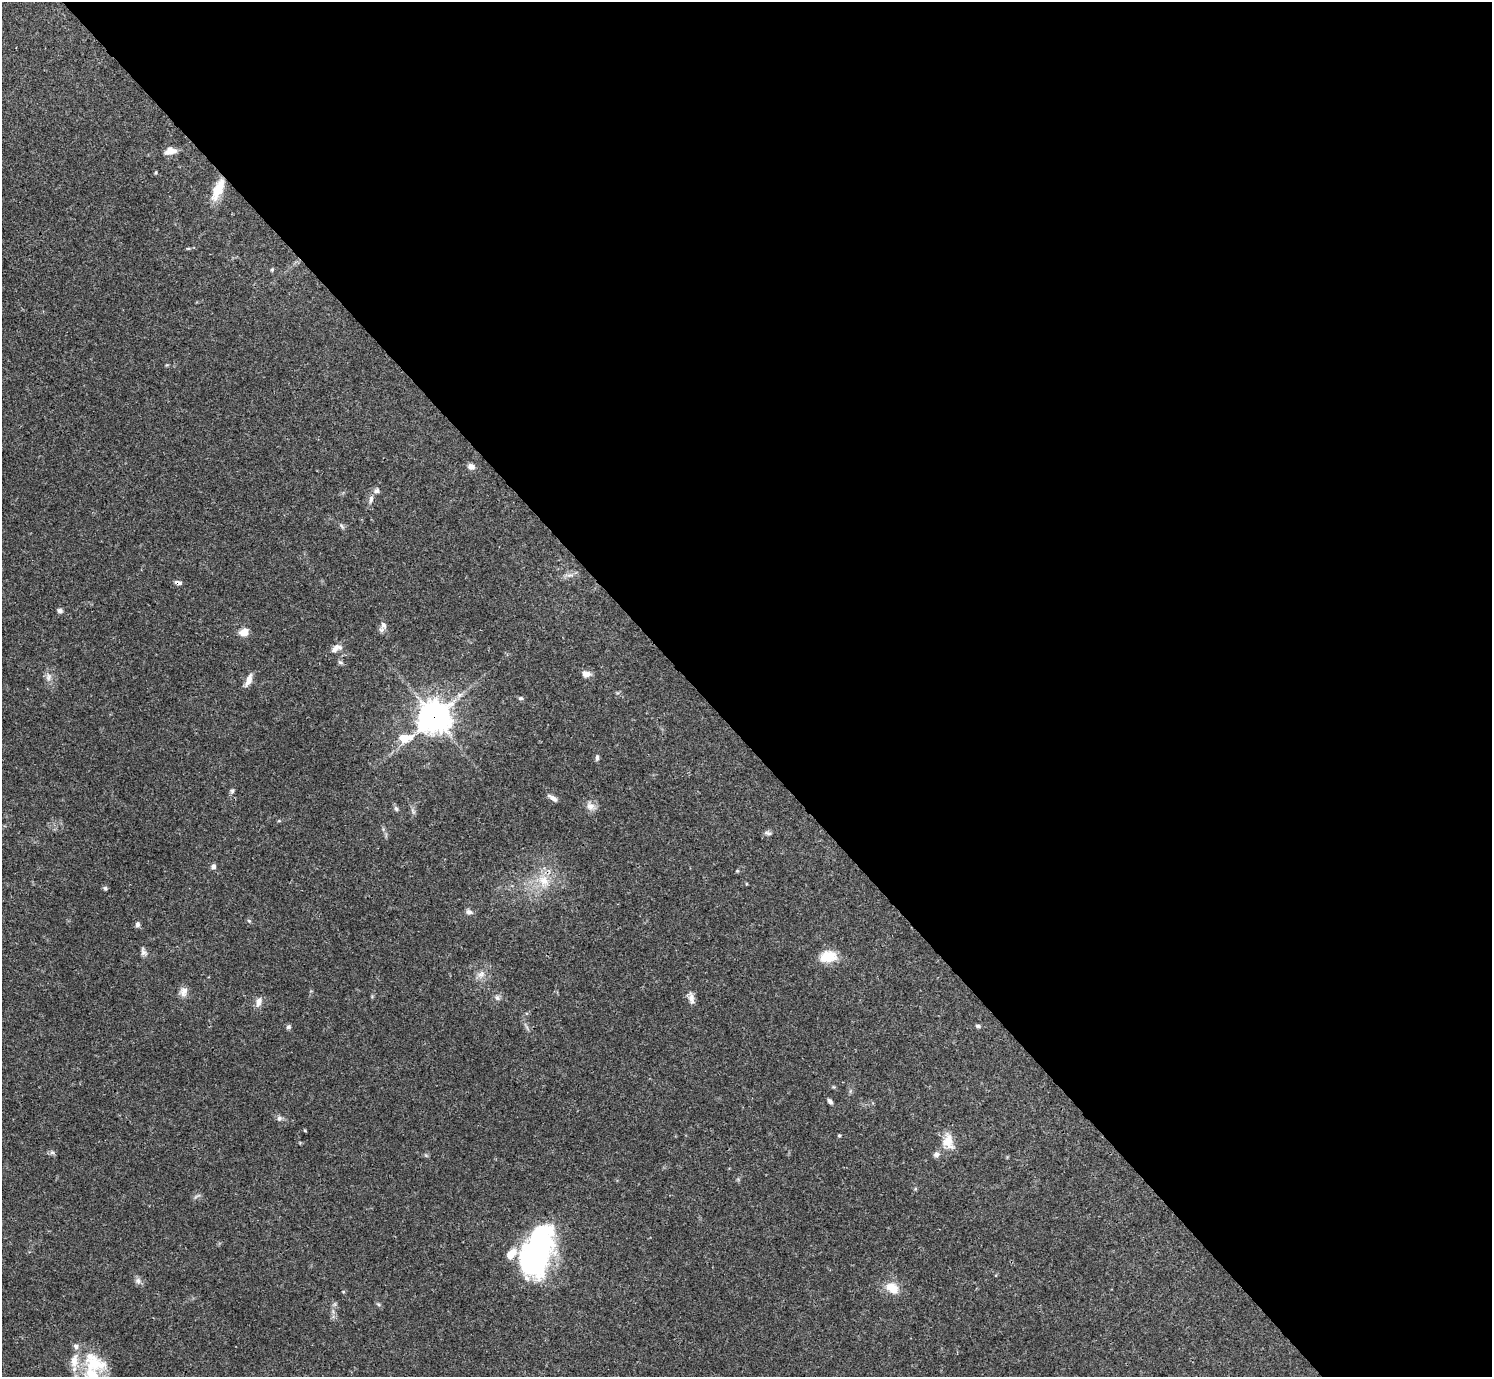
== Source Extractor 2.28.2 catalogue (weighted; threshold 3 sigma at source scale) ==
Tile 8 of 4 x 4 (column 4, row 2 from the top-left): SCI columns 4470-5959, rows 2910-4284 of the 5963 x 5960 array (HDU 1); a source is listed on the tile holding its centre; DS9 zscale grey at full resolution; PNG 1494 x 1379 px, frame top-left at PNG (2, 2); no overlay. Shown black and unused: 53% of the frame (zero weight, under 3 of 4 exposures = <1% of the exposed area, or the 3 px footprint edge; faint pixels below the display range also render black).
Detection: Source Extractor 2.28.2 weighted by HDU 2 'WHT'; one run over the whole footprint, this tile lists its part. Background 0.0406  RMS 0.0027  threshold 0.012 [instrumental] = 3 sigma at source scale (4.5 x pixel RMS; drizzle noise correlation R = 1.50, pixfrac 1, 0.05/0.05 arcsec/px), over >= 5 px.
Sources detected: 63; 1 inside a brighter object's white glare — not listed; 5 inside a brighter listed object's ellipse — not listed separately; the other 57 listed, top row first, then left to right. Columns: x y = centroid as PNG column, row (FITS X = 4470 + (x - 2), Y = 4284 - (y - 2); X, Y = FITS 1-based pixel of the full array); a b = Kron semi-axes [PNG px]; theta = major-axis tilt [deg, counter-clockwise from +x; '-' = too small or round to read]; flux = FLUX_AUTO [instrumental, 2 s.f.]
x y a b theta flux
170 151 12 8 11 2.3
156 172 5 3 - 0.26
218 189 28 10 67 5.3
188 248 6 4 0 0.31
272 270 5 5 - 0.33
471 466 10 7 -23 1.1
376 491 9 7 57 0.91
371 499 11 5 79 1.1
342 526 8 5 -46 0.55
178 582 8 5 -15 0.95
60 611 7 5 -14 0.69
383 625 10 7 -64 1.2
244 632 9 7 20 3
336 648 15 8 28 1.8
340 662 8 4 -35 0.48
586 674 10 7 -7 1.8
49 677 11 6 85 1.2
249 680 16 6 70 1.8
521 698 6 5 - 0.45
434 717 10 10 - 400
403 738 12 9 -22 3.3
597 758 8 4 84 0.62
232 791 7 5 75 0.54
553 798 12 5 -32 1.3
590 806 12 11 - 1.9
396 808 6 6 - 0.65
768 833 9 5 -15 0.65
213 866 6 6 - 0.8
737 871 5 4 - 0.28
544 881 19 14 -48 5.3
105 888 6 5 - 0.43
469 912 8 7 - 0.86
249 921 5 4 - 0.34
137 924 7 6 - 0.7
143 952 12 6 -78 0.91
830 956 22 14 -25 4.6
481 974 11 9 31 1.7
183 992 13 10 78 1.7
497 998 8 5 -62 0.7
691 998 17 7 -83 1.5
259 1002 14 7 73 1.5
978 1026 6 5 - 0.53
288 1027 7 5 31 0.51
830 1101 7 5 -50 0.75
279 1118 8 7 - 0.76
305 1131 5 3 - 0.22
839 1136 4 4 - 0.32
948 1141 21 14 -84 4.1
52 1152 6 5 - 0.6
936 1154 8 8 - 0.93
915 1189 5 3 - 0.28
537 1250 52 26 72 58
138 1281 8 8 - 1
892 1288 16 11 -40 4.3
378 1304 6 4 -19 0.38
76 1346 8 7 - 0.92
92 1375 30 20 -48 13
Overlapping masked pixels (flux is a lower limit): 2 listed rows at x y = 178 582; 434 717
Isophote crosses this tile's border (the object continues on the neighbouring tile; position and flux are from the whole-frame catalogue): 1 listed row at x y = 92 1375